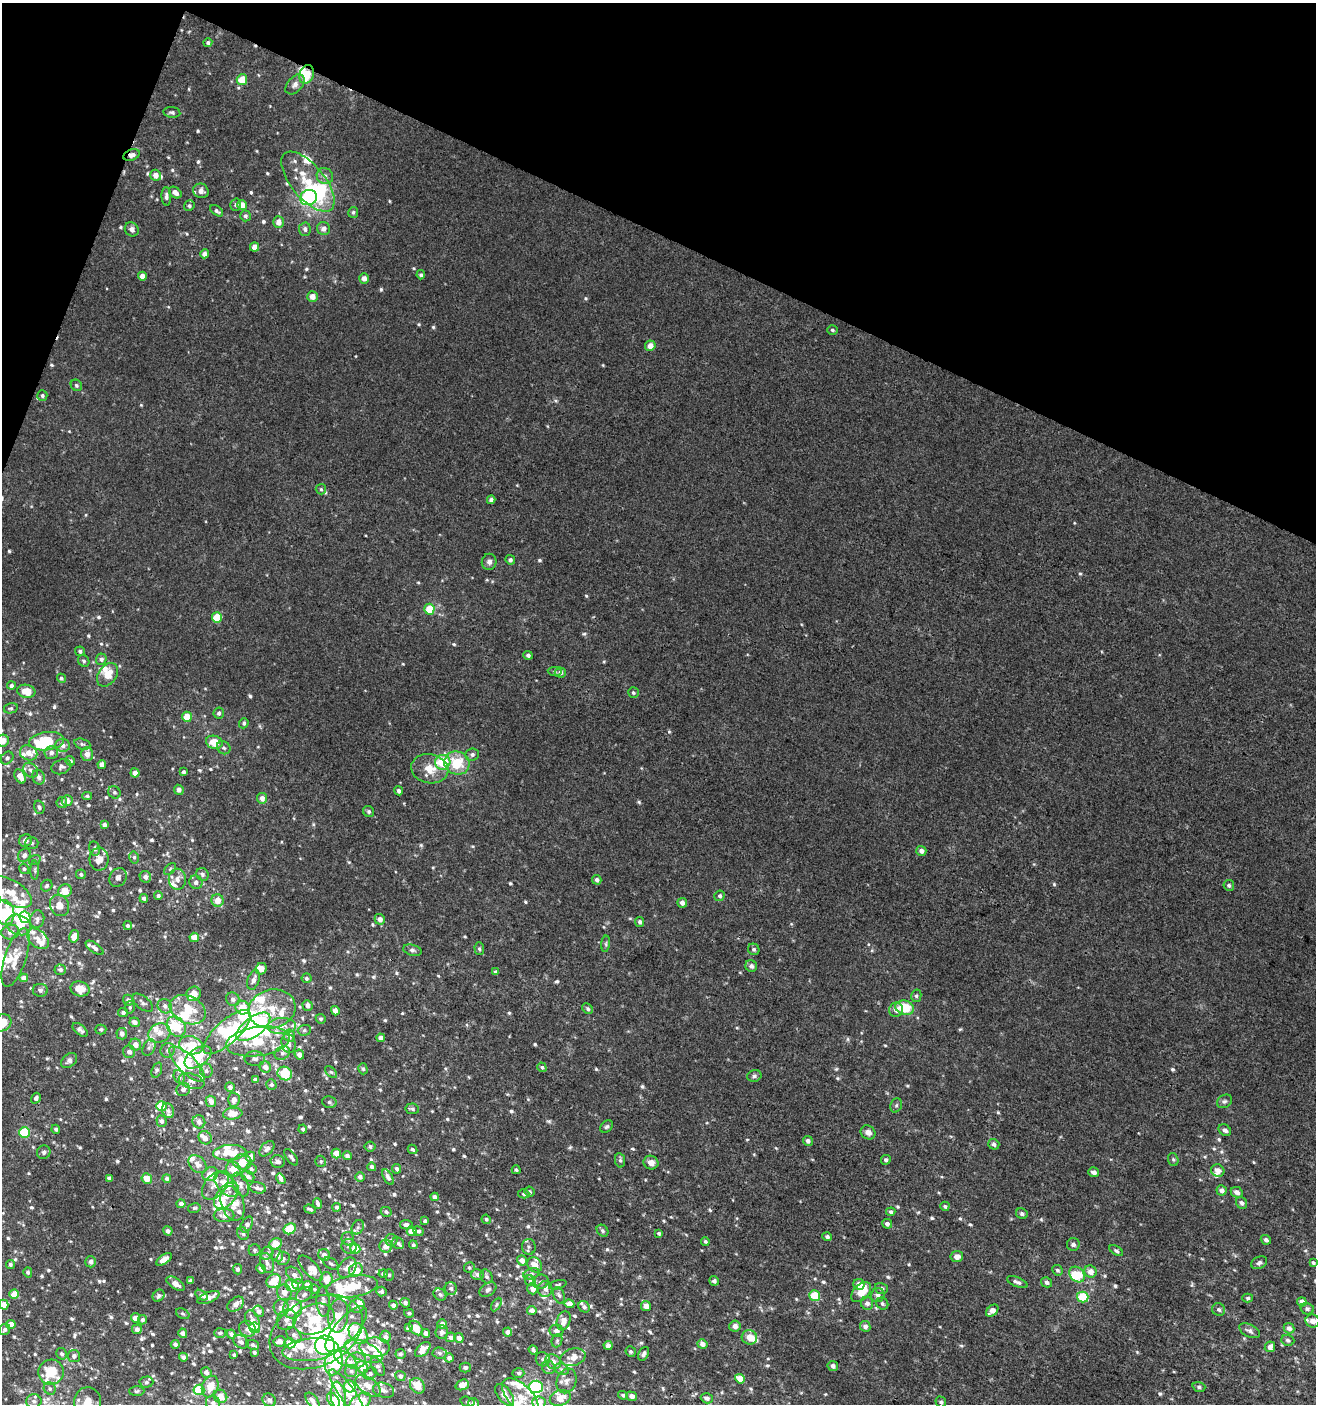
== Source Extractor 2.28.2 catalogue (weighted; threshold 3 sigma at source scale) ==
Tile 2 of 4 x 4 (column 2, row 1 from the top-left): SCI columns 1589-2902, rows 4205-5606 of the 5740 x 5616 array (HDU 1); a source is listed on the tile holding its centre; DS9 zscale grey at full resolution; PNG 1318 x 1406 px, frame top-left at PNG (2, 3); each listed source drawn as its Kron ellipse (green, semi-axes under 4 px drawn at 4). Shown black and unused: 19% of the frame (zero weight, under 3 of 4 exposures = <1% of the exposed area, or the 3 px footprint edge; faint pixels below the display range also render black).
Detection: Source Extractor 2.28.2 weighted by HDU 2 'WHT'; one run over the whole footprint, this tile lists its part. Background 0.00216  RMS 0.003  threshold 0.0137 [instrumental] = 3 sigma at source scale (4.5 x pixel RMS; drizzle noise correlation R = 1.50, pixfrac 1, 0.0396/0.0396 arcsec/px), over >= 5 px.
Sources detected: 878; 16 inside a brighter object's white glare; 1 cosmic-ray / hot-pixel residue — neither listed nor drawn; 110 inside a brighter listed object's ellipse — not listed separately; of the other 751, all 500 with FLUX_AUTO >= 0.532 (the completeness limit of this list) listed and drawn (251 fainter detections not listed), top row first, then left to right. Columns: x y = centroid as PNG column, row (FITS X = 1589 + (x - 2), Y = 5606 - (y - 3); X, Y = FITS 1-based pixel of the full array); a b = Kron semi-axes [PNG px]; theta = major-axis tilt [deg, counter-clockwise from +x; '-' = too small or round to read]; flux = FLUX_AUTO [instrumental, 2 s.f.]
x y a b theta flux
208 43 4 4 - 0.68
307 74 9 7 71 7.8
242 80 5 5 - 5.4
295 84 12 7 48 1.5
172 112 8 5 -7 0.74
132 155 8 5 22 1.4
156 175 5 5 - 2.2
325 176 8 7 - 1.5
308 182 36 16 -50 12
201 191 8 7 - 1.9
175 193 7 5 -36 1.7
166 196 9 5 -87 1
308 198 9 7 21 25
236 205 6 5 - 0.63
242 205 5 5 - 3.4
189 206 5 5 - 0.62
217 211 7 4 -36 0.71
353 212 5 5 - 0.61
245 216 5 5 - 0.79
278 222 6 5 - 2.2
132 229 7 6 - 1.3
305 229 7 6 - 0.98
323 229 6 6 - 1.5
255 247 4 4 - 2.3
205 254 4 4 - 1.5
421 275 4 4 - 0.68
142 276 4 4 - 1.9
364 278 5 5 - 1.6
313 296 5 5 - 2.1
832 330 5 4 - 0.61
650 346 5 5 - 2.4
76 385 6 5 - 0.54
42 396 5 5 - 0.61
321 489 5 5 - 0.54
491 500 4 4 - 1.1
510 560 5 4 - 0.82
489 562 8 7 - 1.2
429 609 5 5 - 6.1
217 618 5 5 - 6.8
80 651 5 4 - 0.7
528 655 5 4 - 0.77
101 659 5 5 - 0.96
84 661 6 5 - 0.67
555 672 7 4 -6 0.54
560 672 5 5 - 1
107 675 13 9 53 4.5
61 678 5 4 - 0.56
11 686 4 4 - 0.72
26 691 9 6 -9 4.6
633 693 5 5 - 0.6
11 708 7 5 12 0.64
219 713 5 5 - 0.82
187 717 5 5 - 4.1
244 723 5 4 - 0.64
3 741 6 6 - 2.4
47 741 17 9 6 13
214 742 8 6 -17 5.2
82 744 8 5 -19 0.72
63 745 7 6 - 1.5
224 748 7 6 - 0.8
51 752 7 6 - 1.1
29 753 9 7 -23 2.4
87 754 7 5 89 2.3
472 755 7 6 - 0.84
7 758 7 5 45 0.81
70 761 5 4 - 0.8
443 762 8 7 - 13
457 763 13 11 -23 9.3
102 764 4 4 - 2
61 767 10 7 20 0.99
430 769 19 14 -11 5.4
31 770 8 6 -44 1.2
183 772 4 4 - 0.6
135 773 4 4 - 1.6
20 776 8 5 -64 3.3
39 777 7 6 - 1.2
179 790 5 4 - 1.1
399 791 4 4 - 0.93
114 792 6 6 - 0.65
87 796 5 4 - 0.56
262 798 5 5 - 1.9
67 801 5 5 - 2
62 803 5 5 - 0.64
39 807 7 5 -72 0.7
369 811 6 5 - 0.72
104 825 4 4 - 1
25 841 7 6 - 1.6
32 843 7 5 1 0.67
95 848 7 5 -79 0.61
921 851 5 4 - 1.4
24 855 7 6 - 1
134 857 6 5 - 0.62
99 859 11 9 89 3.1
35 860 6 5 - 0.6
24 869 5 4 - 0.6
170 869 7 4 45 0.55
35 870 9 4 -89 0.59
81 874 5 4 - 0.61
202 874 7 6 - 0.75
118 877 10 8 55 1.2
145 877 6 5 - 1.4
177 879 10 8 89 2.1
597 880 5 4 - 0.99
196 882 7 6 - 1.1
1229 885 5 5 - 0.6
47 886 6 5 - 0.57
65 891 7 6 - 4.1
11 892 23 12 -32 6.6
158 896 4 4 - 0.82
720 896 5 5 - 0.63
144 898 4 4 - 0.78
217 900 6 6 - 3
682 903 5 4 - 1.3
59 905 11 9 -64 2.9
5 912 12 9 -77 6.1
25 917 6 5 - 8.2
37 919 9 7 78 1.2
380 919 5 5 - 1.9
640 922 5 4 - 0.66
19 925 13 9 -26 3.8
128 926 4 4 - 0.61
10 932 9 7 11 1.4
74 936 6 4 77 3.1
194 937 4 4 - 2.8
38 939 13 8 -40 2.1
606 944 8 4 83 0.57
95 948 10 4 -36 0.96
479 949 6 5 - 0.56
754 949 6 5 - 0.71
412 950 9 5 -13 0.79
16 958 30 10 71 4.9
751 966 6 5 - 1.3
261 969 6 5 - 1.9
60 970 6 5 - 0.88
496 972 4 4 - 0.7
24 978 4 4 - 1.8
306 978 5 5 - 0.67
254 980 10 6 72 1.5
80 989 9 7 -15 3.7
40 990 7 6 - 0.79
194 994 7 7 - 3.9
916 996 6 5 - 0.58
233 999 7 6 - 1
128 1000 6 5 - 0.92
143 1003 12 6 -38 1.1
307 1005 5 5 - 1.5
165 1006 8 7 - 1.4
130 1007 6 5 - 0.57
242 1008 7 6 - 5
905 1008 9 7 -12 8.4
272 1009 24 19 14 8.9
588 1009 6 5 - 0.62
188 1010 19 13 -26 7.9
896 1010 7 7 - 1.8
335 1011 5 4 - 1.4
123 1013 5 4 - 0.84
321 1019 5 4 - 0.62
135 1022 5 5 - 1.6
2 1023 9 8 - 5.9
176 1026 11 8 -52 7.9
281 1026 14 8 3 2.8
253 1027 20 9 36 45
101 1029 5 5 - 0.73
80 1030 9 5 -41 0.92
304 1030 6 5 - 0.63
227 1032 30 11 42 13
159 1033 11 9 25 2.4
122 1034 6 5 - 1.6
289 1036 6 5 - 2
381 1038 4 4 - 1.6
258 1041 32 14 8 13
288 1044 9 7 -74 1.3
135 1045 6 5 - 2.1
191 1045 12 9 -14 5.4
149 1048 9 5 63 0.94
168 1050 7 7 - 1
129 1052 6 6 - 1.5
282 1053 8 6 34 0.94
299 1055 5 4 - 1.6
198 1057 15 9 35 7.4
255 1059 10 7 1 1.1
69 1061 9 6 40 1.1
187 1064 23 9 -45 8.9
265 1067 6 5 - 1.8
542 1067 5 4 - 0.57
363 1069 5 4 - 0.59
157 1070 8 5 69 0.69
206 1071 7 6 - 1
331 1072 7 4 -43 0.55
285 1074 7 6 - 12
754 1076 7 5 15 0.76
179 1077 7 5 -69 0.73
255 1080 4 4 - 0.99
192 1081 13 7 -16 1.5
271 1085 5 5 - 0.77
230 1087 5 5 - 0.92
183 1089 7 6 - 1.2
36 1098 5 4 - 1.2
234 1100 7 5 87 1.2
211 1101 6 5 - 1.5
1225 1101 8 6 29 0.8
329 1102 7 5 -14 0.62
896 1105 7 5 69 0.61
161 1106 5 5 - 8.7
412 1109 7 5 -10 0.74
168 1111 7 6 - 1
233 1114 9 6 8 2.5
162 1121 5 5 - 1
199 1122 7 6 - 1.3
607 1127 7 5 43 0.61
56 1129 4 4 - 0.65
303 1129 4 4 - 0.68
1225 1130 7 5 -42 1.1
24 1132 5 5 - 14
868 1132 8 6 -32 1.6
205 1138 7 6 - 1.3
808 1141 5 5 - 1.1
994 1144 6 5 - 0.94
370 1147 5 5 - 0.71
267 1149 9 5 48 1.1
413 1149 5 4 - 0.71
44 1152 7 6 - 0.88
230 1153 17 7 5 4.4
336 1154 5 4 - 4
347 1156 4 4 - 0.94
250 1157 5 5 - 2
291 1157 10 4 -53 0.77
620 1160 7 5 -81 0.68
886 1160 5 4 - 0.78
1173 1160 7 5 -70 0.55
278 1161 7 6 - 1.1
321 1161 5 5 - 0.57
242 1162 9 8 - 3.9
651 1163 7 6 - 2.2
197 1164 10 7 -43 1.6
372 1167 4 4 - 1.2
233 1169 8 7 - 3.6
251 1169 6 5 - 0.69
397 1169 5 4 - 0.89
516 1170 4 4 - 0.56
1218 1171 7 6 - 2.2
1094 1172 5 4 - 1.4
210 1174 8 6 26 3
248 1177 6 5 - 0.89
360 1177 5 5 - 0.93
388 1177 9 4 -59 1.1
109 1178 4 3 - 0.71
167 1178 4 4 - 0.81
147 1179 5 5 - 3.3
281 1179 6 4 -56 0.84
215 1185 17 10 50 2.6
226 1185 15 8 -46 5.3
240 1185 12 7 -66 1.6
258 1188 8 5 -14 0.98
1222 1190 5 5 - 1.3
529 1192 5 5 - 0.64
1237 1192 6 5 - 1.5
524 1194 6 4 -15 0.53
226 1196 16 9 51 3.9
435 1197 4 4 - 1.2
233 1203 18 11 -72 3.3
1242 1203 6 5 - 0.96
181 1204 4 4 - 1.5
318 1204 5 4 - 0.9
945 1206 5 4 - 0.62
337 1207 4 4 - 0.67
194 1208 6 4 12 0.54
310 1209 6 3 -18 0.59
386 1212 5 4 - 0.67
891 1212 4 4 - 0.75
1022 1214 6 5 - 0.69
224 1215 10 7 0 1.9
486 1219 5 4 - 0.55
425 1221 4 3 - 0.72
887 1224 5 4 - 1.2
247 1225 8 5 61 1.3
406 1225 6 4 -11 1
358 1227 7 5 61 0.83
290 1229 6 5 - 6.9
168 1231 5 4 - 1.1
412 1231 5 5 - 3.4
418 1231 5 4 - 0.8
602 1231 6 5 - 0.66
659 1233 4 3 - 0.6
243 1234 7 5 -58 0.65
827 1237 5 4 - 0.79
348 1239 7 6 - 0.88
391 1240 6 6 - 0.82
1266 1240 5 4 - 0.83
705 1241 4 4 - 0.53
398 1243 6 5 - 0.67
275 1244 7 5 31 5.5
1073 1244 6 6 - 0.91
413 1245 4 4 - 0.68
349 1246 7 7 - 0.84
386 1246 6 6 - 2.3
529 1247 8 7 - 0.83
355 1249 5 5 - 5.2
255 1250 6 6 - 0.6
1116 1251 7 4 -32 0.67
267 1253 7 5 48 0.86
277 1255 6 5 - 1.6
324 1255 6 5 - 1.6
957 1257 6 5 - 2.2
283 1258 6 6 - 0.89
164 1259 9 4 35 1.8
522 1260 5 4 - 2.1
91 1262 6 5 - 1.3
1313 1262 4 3 - 0.56
267 1263 10 6 -71 1.4
331 1263 8 5 -32 0.72
1259 1263 8 6 24 0.94
10 1264 4 4 - 0.7
535 1265 8 6 -49 2.9
311 1268 16 7 -47 2.3
347 1268 11 8 53 2.1
469 1268 5 5 - 0.56
237 1269 5 4 - 0.7
261 1269 5 4 - 1
356 1270 7 6 - 4.9
1057 1270 5 5 - 0.64
28 1272 5 4 - 0.77
1090 1272 6 6 - 2.6
383 1274 4 4 - 0.68
477 1274 6 5 - 1.1
531 1274 8 5 19 0.78
1077 1274 9 6 -44 7.5
294 1275 10 6 -45 1.7
389 1275 6 5 - 0.58
486 1276 7 5 -58 0.82
326 1280 7 6 - 3.5
190 1281 4 4 - 0.71
274 1281 7 6 - 5.5
530 1281 6 5 - 0.68
714 1281 5 4 - 1
541 1282 8 7 - 1.1
1017 1282 11 5 -23 1.1
1047 1282 6 5 - 0.89
175 1284 10 5 -32 1.8
298 1284 6 5 - 0.59
859 1284 6 5 - 3.2
558 1285 9 4 15 0.55
292 1286 7 6 - 4.9
308 1286 5 4 - 3.1
352 1287 26 10 9 9.6
451 1288 6 6 - 0.85
881 1288 6 5 - 1.1
314 1289 5 4 - 0.53
532 1289 5 5 - 1.8
545 1289 8 7 - 1.5
488 1290 9 6 33 0.9
284 1292 8 7 - 1.9
381 1292 5 5 - 0.77
861 1292 12 7 44 5.7
14 1294 5 4 - 3.9
304 1294 9 6 33 1.1
201 1295 7 4 -33 0.81
440 1295 7 5 -40 0.67
559 1295 8 5 -68 0.85
815 1295 5 5 - 8
878 1295 7 6 - 1.3
158 1296 6 5 - 0.73
208 1297 12 5 21 2.1
1083 1297 6 5 - 12
1248 1298 5 4 - 0.57
323 1302 15 6 -87 1.9
1302 1302 5 4 - 2.2
405 1303 5 4 - 1
867 1303 6 6 - 1.4
236 1304 9 6 36 2.2
569 1304 5 4 - 2.3
882 1304 6 5 - 0.66
4 1305 5 4 - 3
393 1305 4 4 - 1.2
496 1305 7 4 60 0.58
357 1306 7 7 - 2.2
646 1306 5 5 - 2.3
281 1307 8 7 - 1.5
584 1307 6 5 - 0.91
293 1309 10 9 - 6.4
1219 1309 7 6 - 0.87
1307 1309 7 5 -15 0.84
259 1311 6 5 - 1
532 1311 4 4 - 2.1
992 1311 7 5 42 2.4
409 1313 5 4 - 0.56
183 1314 7 5 -29 0.56
338 1316 17 10 83 4.2
135 1318 5 4 - 2.1
314 1319 21 15 19 13
143 1320 5 4 - 0.67
252 1320 11 6 -65 2.2
287 1320 11 9 51 1.9
564 1321 10 6 71 2.3
1313 1321 7 6 - 1.6
11 1324 5 4 - 3.3
442 1324 5 4 - 1.6
735 1326 5 5 - 1.6
865 1326 5 5 - 1.3
255 1328 5 5 - 14
408 1328 4 4 - 0.68
416 1328 8 5 -50 4.9
1289 1328 5 5 - 1.4
5 1329 6 5 - 0.72
137 1329 5 4 - 1.3
247 1329 9 7 -28 1.7
346 1329 28 11 49 6.8
556 1331 7 6 - 1.1
1250 1331 11 6 -27 1.1
316 1332 49 34 26 35
442 1332 6 6 - 1.2
508 1332 4 4 - 1.3
183 1333 5 4 - 1.7
220 1333 6 5 - 0.56
358 1333 11 8 -54 10
426 1333 4 4 - 1.2
231 1334 4 4 - 0.9
294 1335 9 6 -50 1
385 1337 6 5 - 1
451 1337 5 5 - 1.3
749 1337 8 7 - 3.1
459 1338 5 4 - 1.6
1288 1340 6 5 - 0.81
279 1341 6 5 - 1.6
557 1341 7 5 68 0.56
241 1342 8 6 -33 1.1
290 1343 5 5 - 4
175 1344 4 4 - 0.92
702 1344 5 5 - 1.6
253 1345 6 4 -21 0.76
325 1345 10 9 - 22
608 1345 4 4 - 1.6
375 1347 15 9 -2 3.8
1270 1347 5 5 - 2.1
423 1349 9 5 44 3.5
310 1350 28 11 6 6.2
533 1350 5 3 - 0.67
363 1351 20 9 -24 3.9
254 1352 4 3 - 0.57
631 1352 5 5 - 0.59
439 1353 7 5 -5 0.73
62 1354 6 5 - 0.72
400 1354 5 5 - 0.74
644 1354 7 5 61 1.1
234 1355 3 3 - 0.54
74 1356 6 6 - 0.9
183 1357 4 4 - 0.89
573 1357 13 8 16 2.5
449 1358 4 4 - 1.3
345 1359 12 6 -29 1.9
543 1359 7 6 - 1
356 1361 10 8 15 1.7
553 1362 8 7 - 2.6
334 1363 13 9 76 21
833 1366 5 5 - 1.1
362 1367 6 5 - 4.2
378 1367 10 5 -59 0.86
548 1367 7 6 - 0.99
465 1368 5 5 - 0.62
562 1369 7 5 -22 0.91
351 1371 6 6 - 0.75
51 1372 13 12 - 7.9
206 1372 5 5 - 1.4
518 1373 6 4 -3 0.66
370 1374 7 6 - 0.77
400 1376 5 5 - 0.94
740 1379 5 4 - 3.4
566 1381 12 9 69 2.2
146 1382 7 5 2 0.68
462 1385 7 5 21 3.8
350 1386 6 5 - 5.9
368 1386 14 8 -37 2.7
417 1386 8 6 -52 4
210 1387 11 8 70 3.5
536 1387 7 6 - 30
1199 1387 6 5 - 0.74
50 1389 6 5 - 0.66
199 1390 5 5 - 11
384 1390 11 7 -17 1.4
137 1391 7 5 3 0.6
347 1393 29 8 -54 4.5
505 1395 12 7 -53 3.6
623 1395 5 4 - 0.74
220 1396 7 6 - 3.5
338 1396 14 7 -84 4.4
632 1396 5 4 - 1.6
520 1397 23 12 -45 5.5
560 1398 11 7 19 4.1
707 1398 6 5 - 1.1
269 1400 7 6 - 1.2
333 1400 8 5 -56 4.7
34 1401 7 7 - 1
313 1401 9 5 -51 1.6
88 1402 14 13 - 4.6
360 1402 12 7 35 8.7
468 1402 7 5 -17 0.61
539 1402 7 6 - 4.8
941 1402 5 5 - 0.63
213 1403 7 7 - 1.2
474 1403 6 5 - 1.1
Overlapping masked pixels (flux is a lower limit): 3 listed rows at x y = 307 74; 132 155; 161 1106
Isophote crosses this tile's border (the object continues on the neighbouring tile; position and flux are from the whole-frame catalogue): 11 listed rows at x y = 3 741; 11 892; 5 912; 2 1023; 4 1305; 333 1400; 88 1402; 360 1402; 539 1402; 213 1403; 474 1403